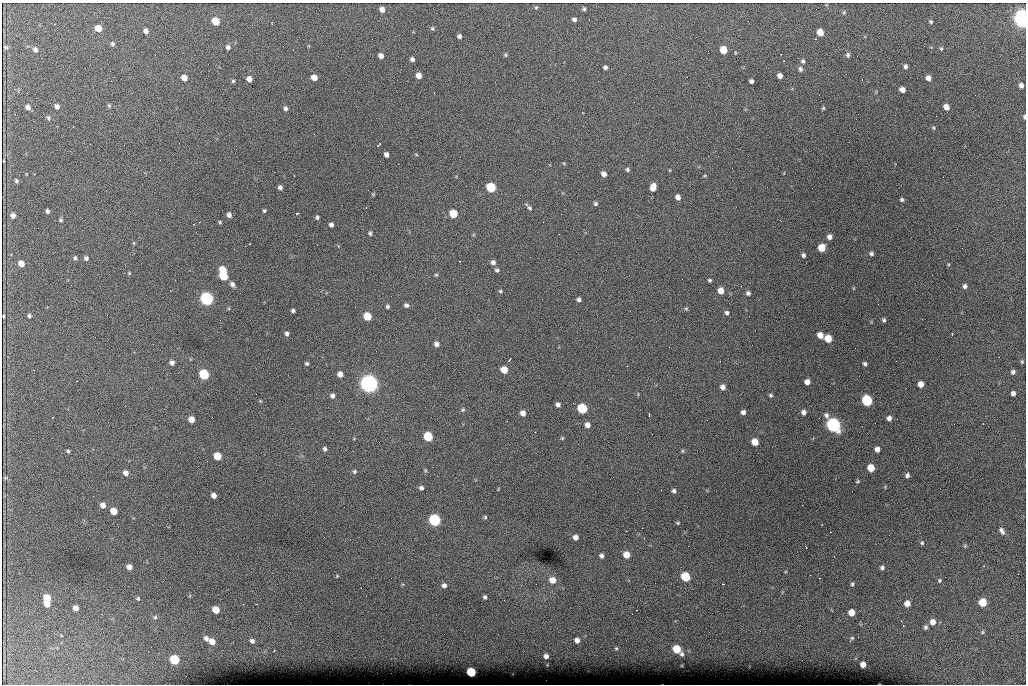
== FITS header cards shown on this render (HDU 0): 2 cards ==
NAXIS1  =                 1024 /fastest changing axis
NAXIS2  =                  682 /next to fastest changing axis

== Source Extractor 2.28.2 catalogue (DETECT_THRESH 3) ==
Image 1024 x 682 px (HDU 0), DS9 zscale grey, 1 PNG px = 1 image px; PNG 1028 x 686 px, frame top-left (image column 1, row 682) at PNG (2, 3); no overlay
Background 3700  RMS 40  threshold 120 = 3 sigma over >= 5 px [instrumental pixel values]
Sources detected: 210; all 210 listed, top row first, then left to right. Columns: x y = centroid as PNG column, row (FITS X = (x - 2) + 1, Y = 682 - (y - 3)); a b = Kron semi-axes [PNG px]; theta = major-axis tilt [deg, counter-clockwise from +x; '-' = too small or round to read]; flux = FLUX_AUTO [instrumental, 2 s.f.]
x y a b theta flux
536 7 5 4 - 2.9e+03
382 9 5 4 - 1.5e+04
584 9 4 4 - 4.4e+03
844 12 5 4 - 3.2e+03
1023 18 8 6 -81 1.7e+06
574 19 5 4 - 7.6e+03
216 21 6 5 - 5.9e+04
931 22 4 4 - 3.8e+03
98 28 5 5 - 3.5e+04
432 28 5 5 - 4.1e+03
146 31 5 4 - 1.0e+04
820 32 6 5 - 3.1e+04
459 36 4 4 - 7.8e+03
112 44 6 5 - 5.6e+03
6 47 5 4 - 3.3e+03
228 47 5 5 - 7.4e+03
941 48 5 4 - 3.4e+03
35 50 6 5 - 7.7e+03
723 50 6 5 - 4.4e+04
506 55 5 4 - 3.3e+03
848 55 6 5 - 5.2e+03
381 56 5 4 - 1.3e+04
412 59 5 4 - 7.2e+03
803 61 6 5 - 5.6e+03
905 66 5 4 - 6.2e+03
605 67 4 4 - 6.6e+03
800 69 7 5 -74 7.5e+03
419 76 5 5 - 2.0e+04
780 76 5 4 - 1.2e+04
314 77 5 5 - 2.4e+04
184 78 5 5 - 2.2e+04
928 78 5 5 - 1.4e+04
249 79 5 5 - 1.5e+04
233 81 4 4 - 3.8e+03
751 81 4 4 - 8.3e+03
1021 85 5 4 - 9.7e+03
902 89 5 5 - 1.3e+04
109 105 6 4 -62 3.8e+03
57 106 5 4 - 1.0e+04
28 107 5 5 - 1.2e+04
946 107 5 5 - 2.0e+04
286 108 5 4 - 6.4e+03
823 108 5 4 - 3.2e+03
48 117 6 5 - 4.8e+03
1024 117 5 3 - 4.3e+03
933 128 5 4 - 3.2e+03
380 144 4 2 - 7.6e+03
386 154 5 4 - 1.2e+04
4 161 3 2 - 1.7e+03
627 169 5 5 - 4.9e+03
604 174 5 4 - 1.3e+04
16 181 5 5 - 4.7e+03
280 187 4 4 - 8.2e+03
491 187 6 5 - 1.8e+05
653 187 7 5 73 2.4e+04
373 194 6 3 -19 2.1e+03
678 197 5 4 - 1.2e+04
902 200 4 4 - 4.8e+03
596 204 5 5 - 5.0e+03
530 208 7 5 -54 5.2e+03
47 211 4 3 - 5.6e+03
264 211 4 4 - 4.0e+03
297 214 4 3 - 6.6e+03
453 214 6 5 - 8.3e+04
13 215 5 4 - 1.1e+04
229 215 5 4 - 1.1e+04
317 217 5 4 - 4.7e+03
61 220 4 4 - 4.1e+03
220 222 4 4 - 3.2e+03
194 224 3 2 - 4.5e+03
331 225 4 4 - 8.6e+03
370 233 4 4 - 4.6e+03
830 237 5 5 - 1.2e+04
134 243 5 3 - 2.5e+03
822 248 5 5 - 4.9e+04
871 254 6 5 - 6.0e+03
803 255 5 4 - 5.8e+03
75 258 5 4 - 4.4e+03
86 258 5 5 - 6.2e+03
493 262 5 5 - 9.1e+03
21 263 5 5 - 2.4e+04
949 264 5 3 - 2.6e+03
223 270 6 5 - 5.2e+04
497 270 6 4 -2 5.0e+03
129 273 4 3 - 2.4e+03
436 275 4 4 - 3.2e+03
223 276 6 5 - 1.1e+05
710 280 3 3 - 3.9e+03
232 284 6 5 - 9.1e+03
965 286 5 5 - 7.4e+03
500 291 5 4 - 3.3e+03
721 291 5 5 - 2.6e+04
748 293 5 4 - 6.7e+03
206 299 6 6 - 6.9e+05
579 300 4 4 - 7.1e+03
406 305 6 5 - 6.4e+03
387 306 4 4 - 4.6e+03
686 308 6 4 1 3.3e+03
293 311 3 3 - 5.4e+03
727 313 5 5 - 5.8e+03
3 316 3 2 - 2.8e+03
29 316 4 4 - 4.6e+03
367 316 6 5 - 7.8e+04
884 320 4 3 - 4.5e+03
287 334 4 4 - 6.9e+03
952 334 3 3 - 2.8e+03
820 335 6 5 - 2.6e+04
828 339 6 5 - 5.3e+04
436 344 5 5 - 1.1e+04
509 360 4 2 - 2.4e+03
1022 362 5 4 - 3.1e+03
172 363 5 5 - 8.8e+03
307 363 5 4 - 5.1e+03
865 364 4 3 - 5.5e+03
33 370 3 2 - 2.2e+03
504 370 5 5 - 4.2e+04
1013 372 4 4 - 6.5e+03
204 374 6 5 - 2.1e+05
340 374 5 5 - 1.7e+04
76 381 2 2 - 1.6e+03
807 382 5 5 - 1.6e+04
369 384 8 7 - 1.5e+06
921 384 5 5 - 2.1e+04
723 387 5 4 - 1.2e+04
1013 393 4 4 - 8.9e+03
770 395 5 4 - 3.9e+03
332 396 5 5 - 9.1e+03
867 401 6 6 - 2.5e+05
558 404 4 4 - 9.3e+03
582 408 6 5 - 2.1e+05
463 410 6 4 68 3.7e+03
743 412 4 4 - 1.0e+04
804 412 5 5 - 1.0e+04
523 413 5 5 - 1.5e+04
649 414 3 2 - 2.7e+03
52 417 3 2 - 3.6e+03
889 418 5 4 - 1.1e+04
191 419 5 5 - 2.7e+04
507 421 2 2 - 1.3e+03
587 425 6 5 - 1.4e+04
833 425 7 6 - 9.2e+05
535 432 3 2 - 2.9e+03
428 436 6 5 - 1.4e+05
562 438 5 4 - 2.9e+03
755 442 5 5 - 4.0e+04
325 449 5 4 - 6.1e+03
877 449 5 5 - 1.4e+04
68 451 4 3 - 3.9e+03
682 451 5 3 - 2.9e+03
217 456 5 5 - 6.2e+04
871 468 5 5 - 5.0e+04
425 470 5 3 - 2.8e+03
354 471 5 5 - 4.5e+03
126 473 5 5 - 1.5e+04
907 475 5 4 - 7.5e+03
5 478 5 3 - 2.4e+03
858 481 5 4 - 3.0e+03
421 488 6 5 - 7.0e+03
498 489 5 3 - 2.1e+03
674 491 5 4 - 5.9e+03
214 495 5 4 - 1.4e+04
103 505 5 5 - 1.6e+04
114 511 5 5 - 4.2e+04
485 517 5 4 - 3.7e+03
434 520 6 6 - 4.3e+05
678 523 4 3 - 2.7e+03
1002 531 9 5 -60 9.3e+03
831 532 2 2 - 1.8e+03
575 537 5 5 - 1.4e+04
922 543 5 4 - 4.2e+03
965 546 5 5 - 3.3e+03
806 547 3 2 - 1.5e+03
627 555 5 5 - 3.2e+04
601 556 5 4 - 7.2e+03
129 567 5 5 - 1.6e+04
882 568 5 5 - 6.1e+03
337 576 5 4 - 2.5e+03
685 577 6 5 - 1.5e+05
552 580 7 6 - 2.5e+04
939 580 5 5 - 3.9e+03
723 584 3 2 - 1.5e+03
852 584 5 4 - 4.2e+03
444 585 6 6 - 8.8e+03
485 597 4 3 - 5.4e+03
47 598 6 5 - 4.9e+04
138 598 6 5 - 4.0e+03
983 602 6 5 - 7.9e+04
907 603 5 5 - 2.1e+04
47 604 5 5 - 2.8e+04
256 604 2 2 - 1.6e+03
76 608 5 5 - 1.7e+04
216 610 6 5 - 5.0e+04
851 612 5 5 - 3.4e+04
155 617 5 5 - 4.1e+03
933 622 6 6 - 1.9e+04
926 627 6 5 - 5.8e+03
982 632 5 5 - 3.3e+03
206 638 6 5 - 9.8e+03
852 638 7 4 52 4.0e+03
577 640 5 4 - 1.4e+04
252 641 5 5 - 8.0e+03
212 642 6 5 - 2.8e+04
616 648 4 4 - 2.9e+03
677 649 6 5 - 7.2e+04
274 651 3 2 - 2.0e+03
682 654 5 5 - 5.4e+03
546 656 4 4 - 9.0e+03
174 660 6 5 - 1.6e+05
863 664 5 5 - 2.0e+04
471 672 5 5 - 1.5e+05
At the frame edge (FLAGS 8, measured only in part): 3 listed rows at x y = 1023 18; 1024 117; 3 316